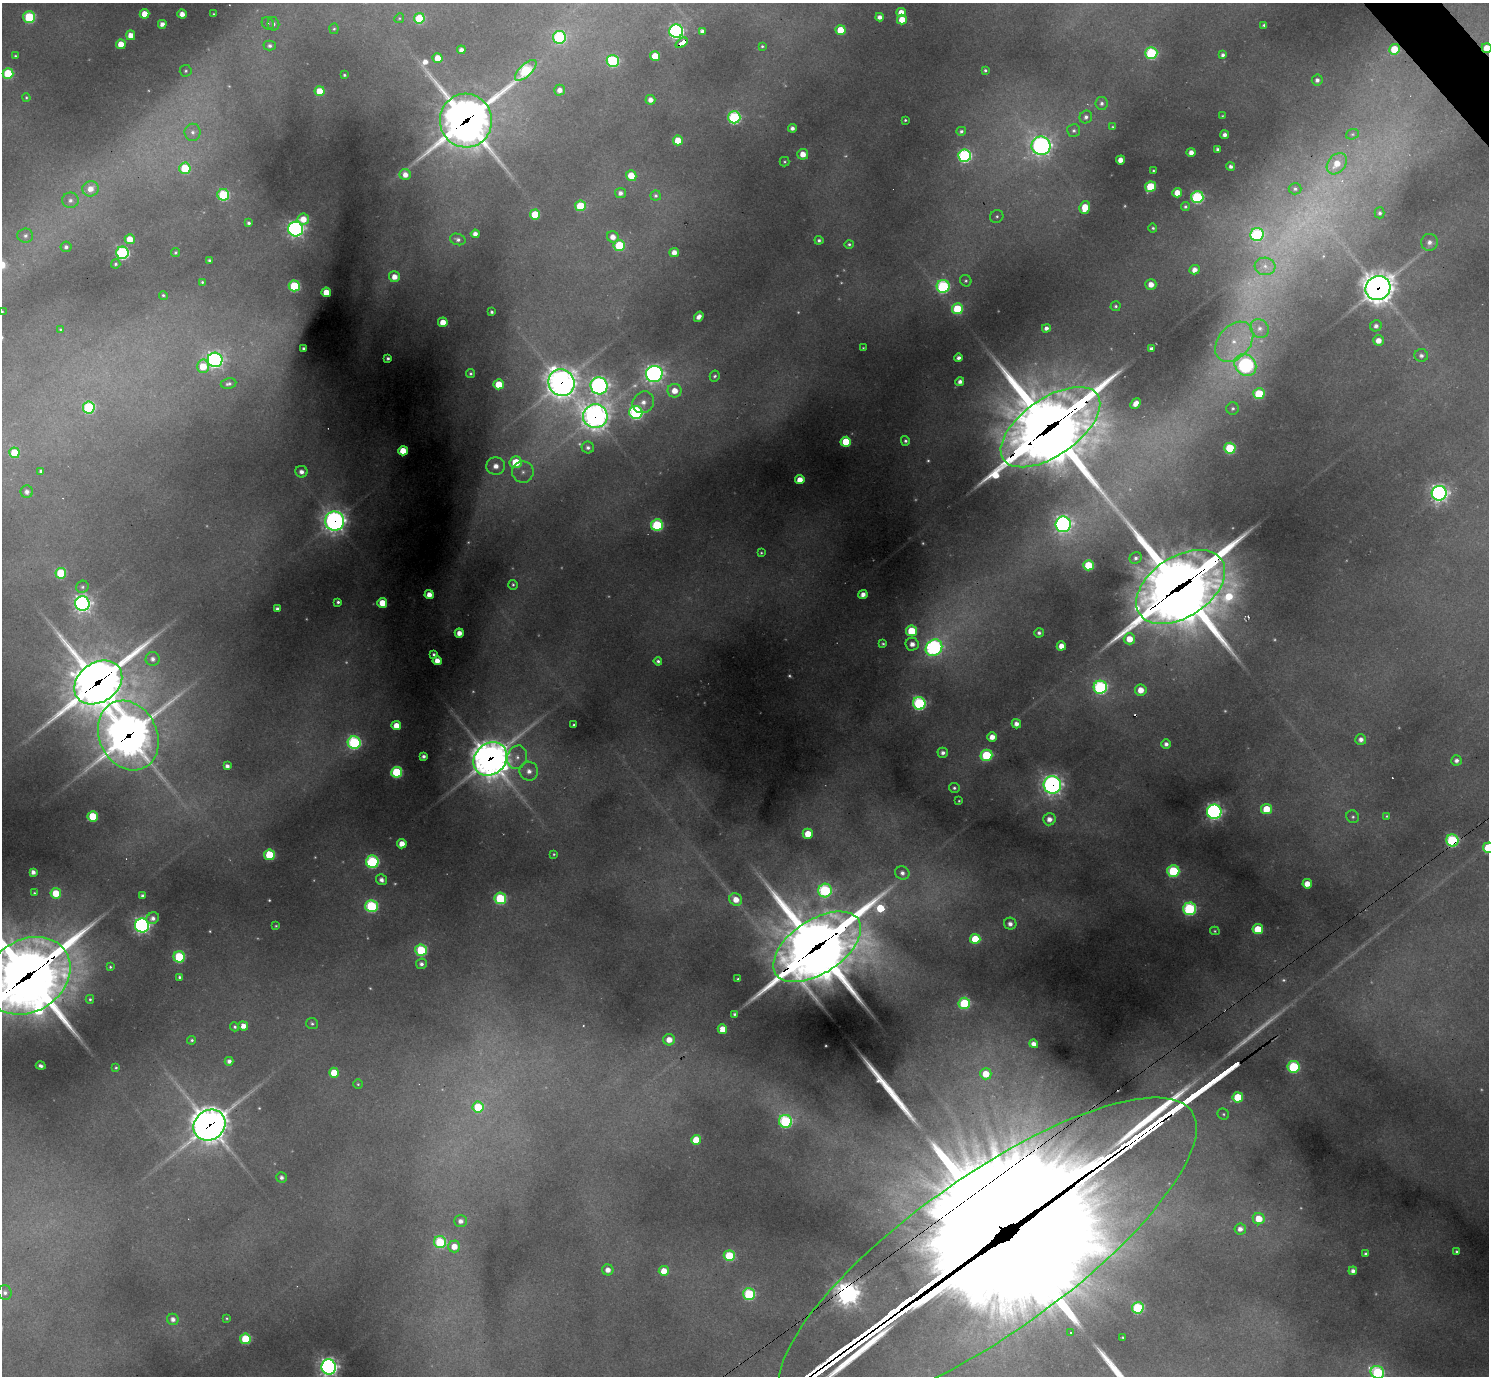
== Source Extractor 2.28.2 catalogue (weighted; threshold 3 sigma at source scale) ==
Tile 10 of 4 x 4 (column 2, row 3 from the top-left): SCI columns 1489-2975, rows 1670-3043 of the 5951 x 5947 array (HDU 1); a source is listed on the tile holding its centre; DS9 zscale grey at full resolution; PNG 1491 x 1378 px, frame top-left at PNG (2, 3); each listed source drawn as its Kron ellipse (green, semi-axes under 4 px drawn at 4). Shown black and unused: <1% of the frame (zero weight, under 2 of 3 exposures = <1% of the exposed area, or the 3 px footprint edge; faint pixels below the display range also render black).
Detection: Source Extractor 2.28.2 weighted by HDU 2 'WHT'; one run over the whole footprint, this tile lists its part. Background 0.385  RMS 0.013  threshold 0.0569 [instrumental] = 3 sigma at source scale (4.5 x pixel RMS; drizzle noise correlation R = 1.50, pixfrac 1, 0.05/0.05 arcsec/px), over >= 5 px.
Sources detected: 349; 31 too faint to see at this stretch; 1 inside a brighter object's white glare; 4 cosmic-ray / hot-pixel residue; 2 long thin detections or spike segments (spike, bleed or trail) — neither listed nor drawn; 5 inside a brighter listed object's ellipse — not listed separately; the other 306 listed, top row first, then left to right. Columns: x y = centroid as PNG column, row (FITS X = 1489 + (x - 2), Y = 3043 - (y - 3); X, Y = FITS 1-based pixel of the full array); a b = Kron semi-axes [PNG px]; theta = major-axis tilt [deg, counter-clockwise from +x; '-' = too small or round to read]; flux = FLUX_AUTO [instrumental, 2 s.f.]
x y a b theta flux
901 13 5 4 - 19
144 14 5 5 - 21
182 14 4 4 - 12
214 14 3 2 - 1.3
29 17 6 6 - 120
879 17 4 4 - 6.9
399 18 5 4 - 1.7
419 18 5 5 - 77
902 19 5 5 - 24
268 23 6 5 - 3.1
162 24 4 4 - 8.6
273 24 6 6 - 4.5
1264 25 4 3 - 2.5
334 29 5 4 - 2
841 30 5 5 - 40
676 31 7 7 - 340
702 31 4 4 - 6.3
131 35 5 4 - 15
559 37 6 6 - 210
681 43 7 4 37 39
121 44 5 4 - 22
270 46 6 5 - 4.6
762 46 3 3 - 2
1487 48 5 5 - 25
1394 49 5 5 - 43
461 50 4 4 - 6.6
1151 53 6 6 - 170
1223 55 3 3 - 4.8
15 56 3 3 - 1.7
655 56 5 5 - 36
438 58 5 5 - 23
613 61 6 6 - 160
526 70 13 6 44 150
985 70 3 3 - 2.4
186 71 6 6 - 2.7
8 73 5 5 - 92
344 75 3 3 - 2
1317 80 5 5 - 5.8
559 90 5 5 - 9.7
320 91 5 5 - 31
26 97 4 3 - 1.6
650 100 5 5 - 10
1102 103 6 6 - 4.5
1222 116 4 3 - 1.5
734 117 6 6 - 220
1086 117 6 6 - 4.9
905 120 3 3 - 1.7
466 121 27 26 - 3600
1112 127 4 3 - 1.5
792 128 4 4 - 5.9
961 131 5 4 - 3.6
1074 131 6 6 - 3.9
193 132 8 8 - 8
1352 134 6 5 - 2.5
1225 135 4 4 - 6.6
678 140 5 5 - 30
1041 146 9 9 - 740
1217 149 4 3 - 3
1191 152 4 4 - 10
803 154 5 5 - 17
964 156 6 6 - 300
1120 160 4 4 - 13
785 162 5 5 - 1.9
1337 164 12 8 50 24
1231 166 4 4 - 5.3
185 168 5 5 - 68
1153 170 3 3 - 1.4
405 175 6 5 - 12
631 176 5 5 - 29
1151 187 5 5 - 73
90 189 8 7 - 17
1295 189 6 5 - 3.4
620 193 5 5 - 6.6
1177 193 5 4 - 18
223 195 6 6 - 140
656 196 5 5 - 3.3
1197 197 6 6 - 200
70 200 8 8 - 7.2
580 206 5 5 - 69
1085 207 6 5 - 34
1185 207 4 4 - 2.6
1380 213 5 5 - 3.8
535 214 5 5 - 57
997 216 7 6 - 3.6
303 219 6 5 - 20
249 223 4 3 - 3.3
1153 228 4 4 - 2.4
296 229 7 7 - 500
475 234 4 4 - 8.7
1257 234 7 6 - 190
25 236 8 7 - 5.6
613 237 6 5 - 13
130 239 5 5 - 25
458 239 8 5 -18 5.2
819 240 4 4 - 3.2
1429 242 8 8 - 8.8
849 244 5 4 - 2.6
619 245 5 5 - 71
66 247 5 5 - 4.3
674 252 5 4 - 11
122 253 6 6 - 260
175 253 4 4 - 2.4
209 260 3 3 - 2.3
116 264 4 4 - 2.6
1265 266 10 9 - 12
1195 270 5 4 - 10
394 277 5 5 - 16
966 281 6 5 - 2.8
202 282 3 3 - 1.8
1151 284 5 5 - 14
294 286 5 5 - 110
943 286 6 6 - 240
1378 288 13 11 33 2100
326 292 4 4 - 28
163 295 4 4 - 2.5
1116 306 5 5 - 2.6
957 309 5 5 - 71
2 312 3 2 - 1.2
492 312 3 3 - 2.7
699 317 5 4 - 9
443 322 5 4 - 24
1376 326 6 5 - 6.9
1046 328 4 4 - 6.2
1260 328 10 8 -50 13
60 329 4 3 - 1.5
1378 340 5 5 - 15
1234 342 22 16 49 51
304 348 3 3 - 3.4
863 348 2 2 - 1.1
1151 348 3 3 - 3.3
1421 355 7 6 - 5.6
388 358 3 3 - 3.2
958 358 4 4 - 5.8
215 360 7 7 - 580
1245 365 12 10 -48 330
203 366 7 6 - 38
470 373 5 4 - 2.8
654 374 8 8 - 600
715 376 5 5 - 2.8
960 382 4 4 - 6.8
561 383 14 13 - 1700
228 384 8 5 10 4.1
499 384 5 5 - 36
599 386 8 8 - 630
675 391 7 6 - 21
1259 394 6 5 - 71
643 402 11 10 - 15
1136 403 6 4 48 13
89 407 6 6 - 150
1233 408 6 6 - 3.5
636 412 6 6 - 310
595 416 12 12 - 1300
1050 427 57 28 35 16000
905 441 5 4 - 3.1
846 442 5 5 - 55
588 447 6 6 - 5.1
1230 448 5 5 - 93
403 451 5 4 - 33
14 453 5 5 - 47
516 462 6 6 - 61
496 466 9 9 - 17
41 471 4 4 - 4
301 472 6 5 - 8.2
523 472 11 10 - 13
800 480 4 4 - 19
27 492 6 6 - 7.1
1439 493 7 7 - 650
335 521 9 9 - 970
1063 524 8 7 - 550
657 525 6 6 - 160
761 553 4 4 - 1.7
1136 558 6 5 - 4.2
1088 565 5 5 - 70
61 573 5 5 - 77
513 585 5 5 - 2.6
82 587 6 5 - 3.1
1181 587 49 30 33 14000
429 595 4 4 - 15
863 595 5 4 - 9.4
338 602 4 3 - 3.4
382 603 5 5 - 31
82 604 7 7 - 680
277 608 4 3 - 3.6
911 631 5 5 - 67
459 633 4 4 - 14
1039 633 5 4 - 4.1
1129 639 5 5 - 25
883 644 3 3 - 2
912 644 6 6 - 11
1061 646 5 4 - 16
934 648 9 7 42 430
434 654 3 3 - 3
153 659 7 7 - 7.3
437 661 4 4 - 15
658 661 4 4 - 3.5
98 682 26 19 35 4800
1100 687 7 6 - 290
1141 690 6 5 - 20
919 703 6 6 - 260
1016 724 5 4 - 9.1
396 725 5 4 - 22
574 725 3 3 - 2.7
128 735 36 29 -64 3000
992 737 5 4 - 14
1361 739 5 5 - 7.5
354 743 6 6 - 270
1166 744 5 4 - 5.8
943 753 5 5 - 5.8
986 755 6 5 - 120
423 756 4 4 - 4.6
517 757 12 9 75 14
490 759 18 15 44 2400
1456 760 5 5 - 5.7
227 766 4 4 - 6.3
529 771 9 9 - 13
397 772 5 5 - 130
1052 785 9 8 - 650
954 788 5 5 - 3.1
959 801 3 3 - 1.6
1266 809 5 5 - 42
1214 812 7 7 - 480
93 816 5 5 - 68
1387 816 4 3 - 1.5
1353 817 6 6 - 3.3
1049 819 6 6 - 11
808 834 5 5 - 31
1452 840 6 6 - 210
402 844 5 4 - 17
1488 848 5 5 - 58
554 854 4 3 - 1.7
269 855 5 5 - 82
372 862 6 6 - 210
1173 871 6 6 - 140
33 872 4 4 - 7.3
902 873 7 6 - 7
381 880 5 5 - 7.3
1307 884 5 4 - 18
825 890 7 6 - 190
34 893 3 3 - 1.3
56 893 5 5 - 42
142 896 4 4 - 4.4
500 898 6 6 - 140
736 899 7 6 - 18
371 906 6 6 - 190
1189 909 6 6 - 230
153 918 6 5 - 7
1010 924 6 6 - 7.6
142 925 7 7 - 530
276 926 3 3 - 1.5
1258 929 5 5 - 56
1215 931 5 4 - 1.9
975 939 5 5 - 59
817 947 49 26 33 12000
421 950 6 5 - 130
179 957 6 5 - 130
421 964 5 5 - 4.9
110 967 4 4 - 1.9
28 976 45 36 33 8500
180 977 3 3 - 3
738 979 3 3 - 2.3
90 999 4 3 - 2.2
964 1003 6 5 - 120
734 1014 4 3 - 2.7
312 1023 6 5 - 2.8
243 1026 5 4 - 15
235 1027 4 4 - 2.7
722 1029 5 4 - 29
192 1040 4 4 - 2.4
669 1040 6 5 - 18
1034 1044 4 4 - 9.5
229 1061 4 4 - 6.1
41 1066 5 3 - 4.5
1293 1067 6 6 - 140
116 1068 3 3 - 2
334 1073 5 5 - 32
986 1074 5 5 - 32
358 1084 4 4 - 1.7
1238 1097 5 5 - 73
478 1107 5 5 - 73
1223 1114 6 5 - 2.5
785 1121 6 6 - 220
209 1125 17 14 37 2800
696 1140 5 5 - 32
281 1177 5 5 - 4.9
1259 1219 6 5 - 30
460 1221 6 6 - 7.9
1240 1229 6 5 - 8.5
440 1242 6 6 - 130
454 1246 6 6 - 19
1457 1251 3 3 - 2.2
1366 1254 4 4 - 3.9
729 1256 5 5 - 94
987 1256 250 78 35 91000
608 1270 5 5 - 11
664 1271 5 5 - 21
1353 1271 4 4 - 6.6
5 1293 7 7 - 5.5
749 1294 6 6 - 150
1138 1308 6 5 - 130
227 1318 3 2 - 1.5
173 1319 6 5 - 7.7
1071 1332 2 2 - 0.97
1122 1337 3 2 - 1.4
245 1339 5 5 - 88
329 1367 7 7 - 630
1377 1372 7 6 - 180
Overlapping masked pixels (flux is a lower limit): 20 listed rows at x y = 676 31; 681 43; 1487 48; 1394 49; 466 121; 1378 288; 561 383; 595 416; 1050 427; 335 521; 1181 587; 98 682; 128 735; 490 759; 1052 785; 1452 840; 817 947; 28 976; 209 1125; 987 1256
Isophote crosses this tile's border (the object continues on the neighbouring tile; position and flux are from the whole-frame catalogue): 7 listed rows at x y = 1487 48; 2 312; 1488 848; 28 976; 987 1256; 329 1367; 1377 1372